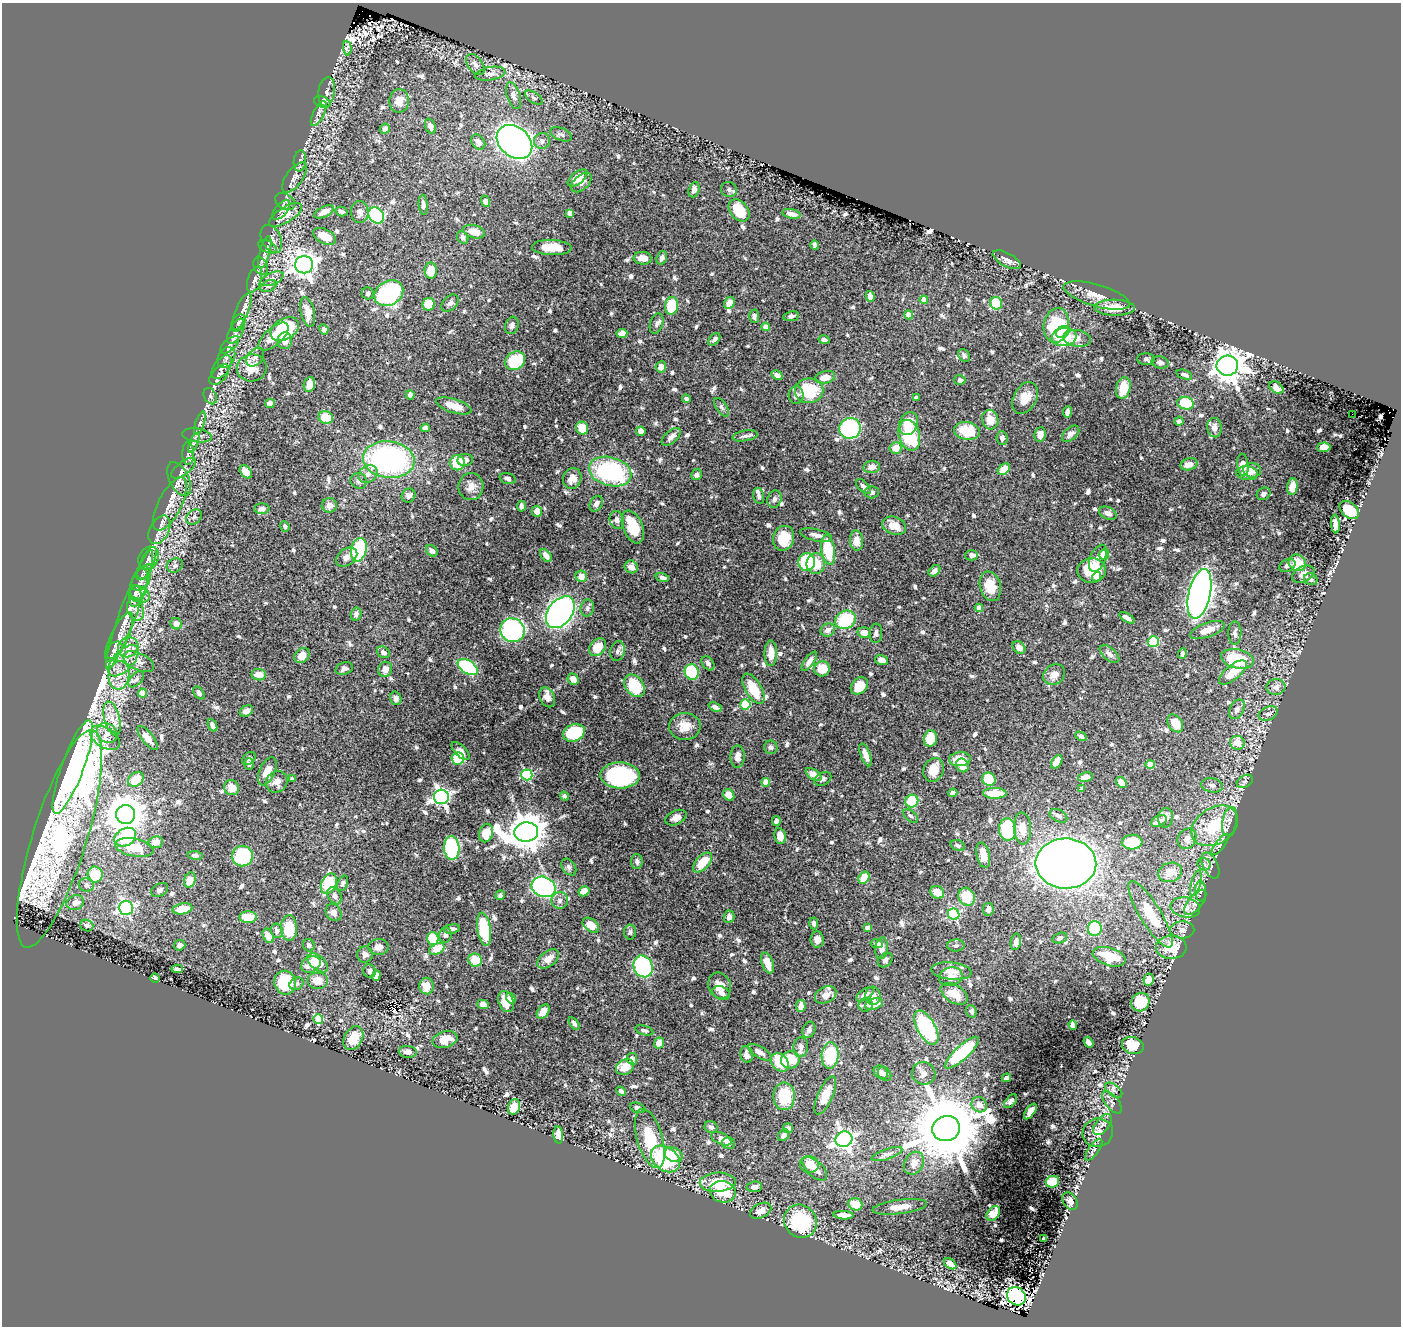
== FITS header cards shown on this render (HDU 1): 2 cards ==
NAXIS1  =                 1399
NAXIS2  =                 1324

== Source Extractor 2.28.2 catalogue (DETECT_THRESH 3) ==
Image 1399 x 1324 px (HDU 1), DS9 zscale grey, 1 PNG px = 1 image px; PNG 1403 x 1328 px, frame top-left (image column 1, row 1324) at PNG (2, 3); each listed source drawn as its Kron ellipse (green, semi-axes under 4 px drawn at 4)
Background 0.399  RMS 0.013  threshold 0.0375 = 3 sigma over >= 5 px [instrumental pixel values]
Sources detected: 797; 3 with non-positive FLUX_AUTO (blend fragments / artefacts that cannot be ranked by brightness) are neither listed nor drawn; of the other 794, the 500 brightest by FLUX_AUTO listed and drawn (294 fainter detections omitted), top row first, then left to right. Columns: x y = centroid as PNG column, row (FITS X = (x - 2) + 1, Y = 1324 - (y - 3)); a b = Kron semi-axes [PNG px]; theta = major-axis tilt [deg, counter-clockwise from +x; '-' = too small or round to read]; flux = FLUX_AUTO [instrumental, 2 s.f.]
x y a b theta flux
347 48 7 4 -86 2.2
475 65 12 7 -53 4.2
490 74 15 6 10 4.7
327 92 15 8 81 5.4
514 96 14 6 -72 4.8
534 98 10 5 -36 2.2
399 101 12 9 85 8
322 102 9 5 -20 2.3
319 114 13 5 63 3.9
430 126 8 5 -69 3.9
385 129 5 5 - 3.5
561 134 11 6 -21 3
542 141 8 7 - 3.6
478 142 8 6 -52 4.8
514 142 19 15 -40 800
300 161 10 6 82 3.4
294 178 18 8 54 5.6
577 178 12 6 39 12
581 183 12 7 41 5.3
694 190 8 5 73 4.4
729 190 8 7 - 2.6
486 201 6 4 -68 5.4
285 202 11 7 -31 3.2
423 205 10 4 -87 3.5
281 210 12 6 49 2.7
739 210 12 9 -51 28
324 212 10 5 27 8.4
341 212 6 4 -15 2.1
360 212 11 9 -88 5.3
570 213 4 4 - 6.4
791 214 9 4 -11 6.3
286 215 19 7 31 13
376 215 9 7 -46 100
474 232 11 6 -16 11
325 236 12 7 -28 15
463 237 6 5 - 3.6
271 239 15 9 -64 5.5
815 245 5 3 - 2.2
268 247 10 5 -26 2.4
552 248 20 7 -2 18
265 252 16 5 75 4.2
643 258 9 6 -6 7.2
662 258 7 5 69 2.6
1007 260 15 6 -28 5.2
304 265 9 8 - 750
261 266 9 6 -61 2.9
431 271 8 6 -89 14
272 279 12 6 23 4.4
255 280 13 7 71 4.1
269 286 8 5 25 2.6
368 293 6 6 - 2.2
389 293 15 12 32 130
1097 295 34 11 -16 13
870 296 5 4 - 5.5
924 300 4 4 - 9.4
450 303 10 7 44 3.1
729 303 6 5 - 7.9
996 303 6 6 - 21
429 304 6 6 - 21
672 306 9 6 81 32
1115 308 20 8 -1 13
242 311 20 6 68 5.8
308 312 15 7 -77 12
909 315 4 4 - 7.4
754 316 6 5 - 2.2
791 316 8 5 8 2.2
238 323 9 6 60 2.9
657 324 10 6 71 2.8
512 325 9 6 74 2.8
1056 325 17 12 80 59
766 327 4 4 - 12
285 329 15 10 31 62
324 329 5 4 - 3.2
236 331 14 6 61 4.8
1063 332 7 5 36 8
622 334 5 4 - 7
274 336 18 8 42 11
1064 337 12 9 7 35
1077 338 14 8 -9 5.3
714 339 7 4 49 2.8
824 340 6 4 -16 2.6
285 341 8 7 - 7.4
230 345 11 5 41 3
964 356 7 5 -52 2.2
255 357 10 7 47 4.5
226 358 11 8 58 4.4
1146 359 9 6 -1 2.2
515 361 11 8 34 51
1160 362 9 6 -12 3.3
1227 366 11 10 - 1500
222 367 13 7 54 4
661 367 5 5 - 6.4
252 368 15 13 10 13
219 375 12 7 48 3.7
777 375 6 4 -29 4.3
1184 375 8 4 -20 2.4
825 377 10 6 12 10
960 380 5 5 - 3
309 384 7 5 80 8.8
1123 388 11 7 76 21
1276 388 8 5 -37 5.5
809 391 14 12 8 42
410 395 4 4 - 2.8
796 395 9 7 -88 4
210 396 8 6 -62 2.5
916 398 4 4 - 3.4
1025 398 17 11 61 13
686 399 4 4 - 2.3
1185 403 8 6 -14 34
270 404 5 4 - 5.1
454 406 18 7 -17 14
721 407 10 5 -57 2.4
1067 412 5 4 - 4.1
1352 414 2 2 - 31
326 417 7 6 - 18
990 420 10 8 -74 12
1179 421 4 4 - 2.3
200 423 12 4 72 3.1
908 424 12 9 68 14
425 428 4 4 - 4.3
582 428 6 6 - 17
850 428 11 10 - 130
1214 428 9 7 -85 4.8
641 431 5 4 - 6.2
967 431 13 8 -9 24
1040 434 7 5 84 6.4
1071 434 10 6 40 3.8
197 435 15 6 -9 3.9
909 435 15 10 -74 55
745 436 13 5 9 3.1
671 437 11 6 41 4.5
1002 438 7 5 -85 3.1
194 443 10 4 67 2.8
1324 447 6 4 4 14
896 448 6 5 - 12
188 454 11 6 -89 3
389 460 26 18 -7 180
465 460 7 6 - 4
457 463 8 7 - 21
1189 464 9 6 15 6.8
1243 465 11 5 -84 6.8
872 467 8 6 7 5.7
184 468 15 6 37 4.4
1004 469 7 5 41 15
1252 470 9 7 -13 6.6
246 472 7 5 -49 7.7
610 472 21 14 -15 100
1247 473 11 7 -6 6.3
368 474 10 8 34 5.2
697 475 6 5 - 2.7
508 478 8 5 -17 2.3
572 478 10 9 - 9.2
179 479 18 9 -63 6.3
359 481 8 7 - 3.2
471 486 13 12 - 7.8
863 487 9 5 -47 2.6
1292 487 8 5 83 7.1
872 492 7 6 - 2.7
1264 494 7 6 - 2.6
409 496 7 6 - 3.5
759 496 8 5 -77 2.3
775 499 9 7 66 3.1
170 504 29 11 62 15
596 504 8 6 61 3.5
329 505 7 7 - 5.8
521 506 5 3 - 2.6
262 509 7 5 2 3.1
1349 510 11 7 -38 26
537 511 5 5 - 6.4
1108 513 9 6 -25 4.3
194 517 9 6 42 2.7
617 520 9 7 -72 4
1335 524 9 4 -86 4.6
285 526 5 4 - 2.2
894 526 12 8 -19 11
633 527 17 10 -67 26
159 530 15 9 62 8.4
816 535 16 6 -13 4.9
784 538 13 10 74 20
856 541 10 6 -86 7.5
359 550 12 7 76 79
828 550 15 6 -81 33
432 551 6 5 - 3.1
1104 554 5 5 - 18
972 555 6 5 - 3.4
546 556 7 4 -53 5.9
347 557 12 8 37 5.2
149 558 12 9 62 5.2
1098 558 14 7 68 5
807 562 9 8 - 51
147 563 17 6 65 5.3
1297 563 9 8 - 17
816 564 10 9 - 18
175 565 8 7 - 2.7
1287 565 8 6 26 3.3
631 567 7 6 - 6.4
1091 570 14 12 4 36
934 571 6 5 - 3.4
144 572 9 5 43 2.3
1303 574 12 7 27 5.1
581 576 6 5 - 6.9
1096 577 5 4 - 4.7
662 578 7 4 -16 2.6
141 579 13 8 60 4.7
1311 579 7 5 -23 2.7
990 586 15 10 -75 17
138 587 20 8 76 7.1
135 593 8 5 -78 2.2
140 594 10 7 -31 5.8
1199 594 25 10 77 610
587 608 8 6 78 3.1
979 608 4 4 - 6.6
135 609 12 8 -74 5.9
129 610 63 8 70 22
560 612 18 12 53 300
356 614 6 5 - 2.7
1127 618 8 3 -33 3.9
845 620 11 9 30 48
176 624 6 5 - 4.1
512 630 12 11 - 130
828 630 7 6 - 5.1
1207 630 18 7 19 10
864 633 7 5 -13 10
876 633 9 6 86 3.4
1235 633 11 6 89 3
119 637 27 8 65 11
1153 642 5 5 - 65
128 647 10 9 - 7.8
598 647 10 7 48 14
1019 647 7 5 -44 6.1
114 650 10 7 45 2.9
618 651 10 7 75 3.4
383 652 7 5 -31 3.3
771 653 13 6 90 9.2
1110 654 11 6 -39 4
1182 654 5 4 - 2.6
302 655 8 6 49 8.5
1237 659 16 9 -13 39
882 660 7 4 -15 4.4
123 661 19 10 46 13
139 661 16 8 -26 7.8
809 661 11 5 54 4.3
708 663 8 5 -53 2.8
468 667 11 6 -34 71
344 669 9 6 18 2.9
385 669 8 6 60 6.6
822 669 8 7 - 19
692 672 8 7 - 53
1233 672 17 7 40 16
1054 674 11 9 34 6
119 675 14 10 83 11
259 675 7 5 -5 9.1
136 679 10 5 47 2.6
573 679 6 5 - 6.8
634 686 12 9 -54 31
859 686 10 7 47 14
1276 687 9 8 - 4.9
753 689 17 8 -60 21
142 693 4 4 - 12
199 693 7 4 -54 2.3
547 697 10 7 -65 6.9
396 698 7 5 -73 2.9
745 704 5 5 - 47
715 707 7 4 -23 3.4
1237 709 10 7 62 4
246 711 7 5 30 5.2
1268 714 10 6 25 3.7
112 719 17 8 -75 9.8
1175 723 10 7 -54 13
212 725 7 4 -66 3.6
685 726 16 13 6 12
107 733 11 9 -37 6.8
574 733 11 8 22 45
1081 736 6 4 -29 2.2
105 738 16 10 -33 10
148 738 14 5 -52 8.3
930 739 8 6 81 16
1237 743 7 7 - 12
771 747 7 6 - 2.7
461 751 11 5 -46 5
865 755 12 5 -69 6.3
737 757 11 7 88 6.2
249 758 7 5 41 2.9
458 758 6 6 - 37
960 759 11 7 5 15
1057 762 7 5 55 9.3
249 764 6 4 -89 2.1
1150 764 4 4 - 12
962 765 7 6 - 8.1
73 767 50 11 70 3800
934 770 12 10 67 13
267 771 15 7 66 12
814 774 9 5 -33 7.6
527 775 5 5 - 89
620 775 19 13 -1 100
1085 777 7 4 12 4.8
136 779 8 6 41 23
292 779 4 3 - 2.7
823 779 9 6 28 2.3
989 779 7 6 - 27
1245 781 9 5 29 2.5
277 782 11 10 - 7.2
766 782 4 4 - 11
1121 782 6 4 -54 12
1212 785 11 7 -12 3.9
232 788 8 7 - 9.5
1082 789 4 3 - 2.4
953 793 4 4 - 3.6
995 793 11 5 -1 21
729 795 6 5 - 11
564 796 5 4 - 2.6
441 797 7 7 - 310
912 801 6 6 - 44
126 814 9 9 - 2200
911 816 8 5 -38 2.4
1058 816 9 6 -29 3.4
676 818 11 7 25 4.8
1166 818 10 7 83 6
776 821 5 4 - 3.2
1159 821 8 5 26 3.5
1229 822 14 7 78 5.6
1215 826 25 18 32 50
1022 828 16 8 -87 12
1008 829 11 8 -86 48
526 832 12 9 7 2200
486 833 9 7 75 13
780 836 8 5 -79 9
125 837 11 8 30 43
59 839 114 27 73 190
1187 839 11 8 57 6.5
156 842 7 6 - 7.4
1132 842 10 7 4 30
958 845 7 5 -20 2.2
1220 845 12 4 53 2.8
134 848 19 8 -11 24
452 848 12 7 -86 73
195 855 7 4 -5 2.3
983 855 13 6 -77 8.9
242 856 10 10 - 80
637 862 7 6 - 3.1
703 863 12 6 46 22
1066 863 30 25 -1 900
1204 864 6 6 - 2.6
1210 865 14 7 -64 4.3
569 867 9 6 -54 2.3
1170 872 12 9 16 12
95 875 8 7 - 26
864 878 6 5 - 19
190 880 8 5 70 10
343 883 8 5 68 2.1
1196 883 13 5 74 4.2
329 884 11 7 65 43
86 885 8 6 -13 2.6
544 887 12 10 -25 130
160 890 9 6 26 2.4
584 891 6 5 - 6
1201 891 10 5 -87 2.8
937 892 7 6 - 11
500 895 5 4 - 2.1
335 896 9 6 -58 3.1
967 897 9 8 - 23
560 900 8 8 - 3.3
1195 902 15 7 50 5.2
75 903 9 7 24 5.8
1185 907 15 10 -11 8.2
126 908 7 7 - 170
182 909 10 5 10 16
988 909 6 5 - 4
334 912 9 7 -57 4.4
954 914 6 5 - 81
1150 914 38 10 -58 28
248 917 9 6 2 17
729 917 6 5 - 3.9
814 923 6 4 -88 2.6
591 925 9 6 -39 11
87 926 6 5 - 2.3
289 928 13 8 -90 25
867 928 4 4 - 3.5
452 929 8 5 9 3.6
484 929 17 6 -81 43
1095 929 7 7 - 38
1182 930 12 8 1 4.2
277 931 7 6 - 3
630 932 7 6 - 2.4
445 935 7 6 - 2.2
268 936 8 5 -64 8.3
433 938 6 6 - 31
1060 938 7 5 19 2.5
817 940 8 6 -84 4.5
1016 942 8 5 80 4.2
877 944 6 4 -8 2.4
179 945 6 5 - 3.9
309 945 6 5 - 2.6
956 946 8 6 2 2.5
379 947 10 8 1 4.9
1171 947 15 12 2 23
881 948 11 6 81 4.6
437 949 8 5 29 22
365 955 8 8 - 3.1
1109 957 17 9 -17 27
548 959 12 7 38 7.7
475 960 7 6 - 18
885 960 8 6 42 2.6
318 963 12 7 -40 16
767 963 11 5 -70 11
311 964 10 7 29 13
643 966 11 9 -65 92
177 969 5 3 - 2.3
369 971 7 6 - 2.6
951 971 20 8 -6 9.1
376 976 5 4 - 4.4
951 977 12 9 18 7.4
155 978 5 4 - 2.6
317 980 10 8 0 10
1149 980 6 5 - 6.7
285 983 12 11 - 42
296 984 7 6 - 2.2
427 986 8 7 - 13
720 986 13 11 -69 8.9
721 993 9 6 -23 2.7
865 994 10 5 34 4.1
954 994 15 9 -31 15
826 995 11 8 28 5.7
873 996 9 7 -85 4.8
511 998 5 4 - 3.7
506 1002 11 7 -71 14
1140 1002 9 9 - 24
483 1004 6 4 -25 5.6
874 1004 9 5 20 12
866 1005 7 6 - 3.3
801 1006 6 5 - 5.2
971 1011 6 5 - 2.2
543 1012 8 5 53 9.4
318 1019 5 4 - 36
574 1023 7 4 -54 2.3
1073 1025 5 4 - 2.6
926 1028 19 9 -61 100
644 1030 9 4 -17 2.4
809 1030 8 6 67 2.8
353 1038 12 9 61 17
445 1039 13 8 14 13
1088 1042 6 4 -54 4.7
659 1043 5 5 - 9.5
1133 1045 11 8 -17 21
801 1047 10 7 86 3.5
408 1052 9 6 -5 4.3
760 1052 13 5 -30 4.7
962 1053 22 7 42 59
747 1055 8 6 -78 3.9
830 1056 13 8 84 52
632 1059 6 5 - 5.6
790 1060 9 8 - 19
780 1062 10 8 -49 21
625 1067 9 7 29 14
881 1072 7 6 - 3.6
924 1073 12 11 - 5.2
885 1074 8 6 -51 3.5
1006 1078 5 3 - 2.3
1114 1090 10 6 -39 2.8
621 1091 5 4 - 2.5
825 1095 20 7 66 13
784 1096 14 11 89 33
1011 1101 8 5 48 2.6
1112 1102 13 6 -52 3.5
979 1105 8 7 - 8.4
514 1107 8 5 69 16
638 1108 8 5 -19 3.5
1030 1111 9 4 55 6.1
1103 1124 12 6 51 4.1
711 1127 6 6 - 2.9
788 1128 5 5 - 2.8
946 1128 14 12 15 9700
1098 1133 15 14 - 9.2
558 1135 8 4 -85 6.6
783 1135 6 5 - 2.8
650 1139 30 13 -74 37
721 1139 11 5 -24 8.6
844 1139 8 7 - 360
729 1143 6 5 - 3.2
1094 1150 13 5 54 2.9
887 1154 16 5 18 3.7
674 1155 9 7 -27 15
665 1159 16 11 -38 65
914 1163 12 9 59 8.8
809 1164 9 8 - 9.5
815 1169 15 7 -43 8.6
718 1182 18 9 3 26
1052 1182 6 6 - 40
754 1187 8 5 6 4.4
723 1192 13 10 -14 29
1070 1201 9 7 -58 4.6
855 1204 7 6 - 13
900 1207 27 7 7 11
761 1211 11 7 26 7.1
993 1214 8 6 53 19
843 1215 10 4 -3 5.6
800 1221 17 15 -45 73
1044 1239 3 3 - 2.2
950 1264 7 4 -36 5.4
1016 1296 10 8 -40 230
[294 fainter detections neither listed nor drawn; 3 non-positive-flux detections neither listed nor drawn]